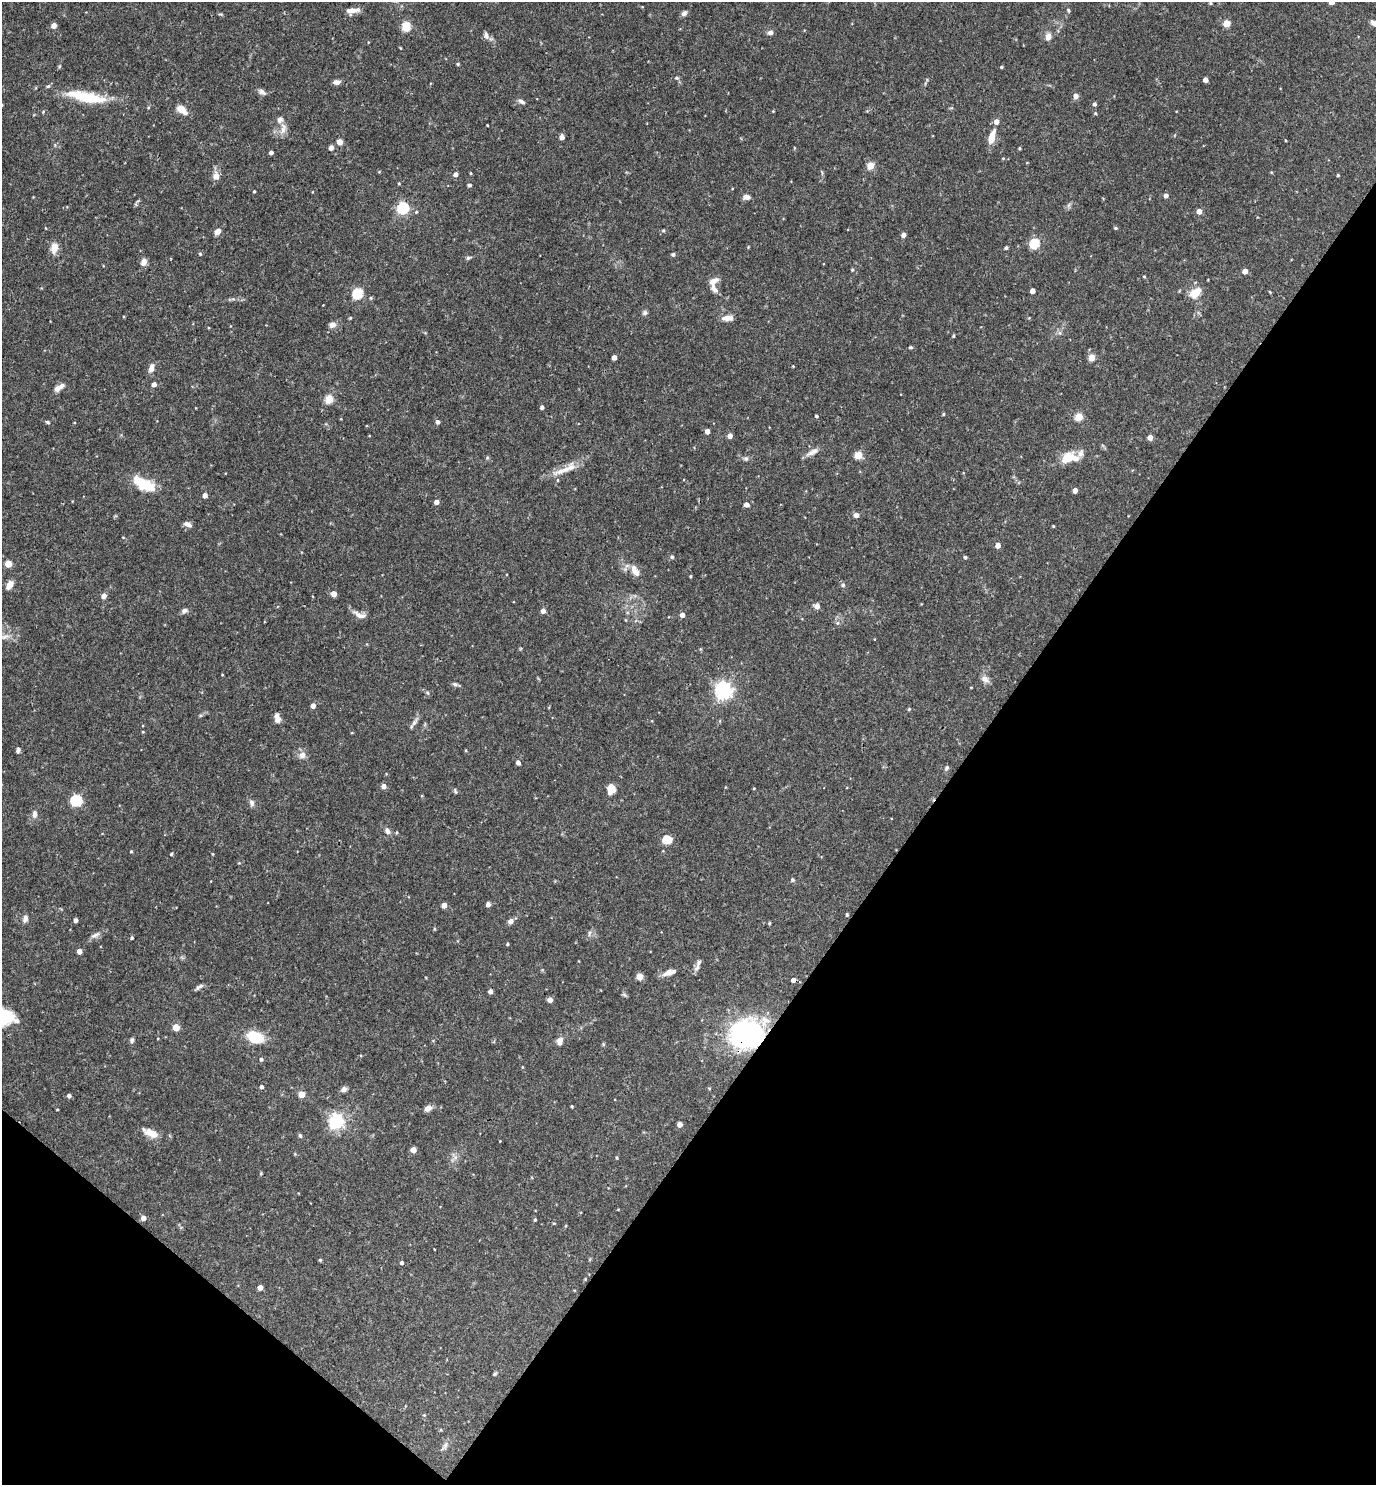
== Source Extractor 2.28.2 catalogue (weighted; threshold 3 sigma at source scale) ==
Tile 15 of 4 x 4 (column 3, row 4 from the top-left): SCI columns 2897-4270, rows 1-1483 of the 5935 x 5931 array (HDU 1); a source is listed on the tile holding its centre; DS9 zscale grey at full resolution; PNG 1378 x 1487 px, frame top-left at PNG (2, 2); no overlay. Shown black and unused: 34% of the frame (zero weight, under 3 of 4 exposures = <1% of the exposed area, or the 3 px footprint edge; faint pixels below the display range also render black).
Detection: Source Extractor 2.28.2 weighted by HDU 2 'WHT'; one run over the whole footprint, this tile lists its part. Background 0.0714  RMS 0.0036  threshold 0.0162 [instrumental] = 3 sigma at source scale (4.5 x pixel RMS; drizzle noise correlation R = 1.50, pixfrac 1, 0.05/0.05 arcsec/px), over >= 5 px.
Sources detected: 202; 1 inside a brighter object's white glare — not listed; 4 inside a brighter listed object's ellipse — not listed separately; the other 197 listed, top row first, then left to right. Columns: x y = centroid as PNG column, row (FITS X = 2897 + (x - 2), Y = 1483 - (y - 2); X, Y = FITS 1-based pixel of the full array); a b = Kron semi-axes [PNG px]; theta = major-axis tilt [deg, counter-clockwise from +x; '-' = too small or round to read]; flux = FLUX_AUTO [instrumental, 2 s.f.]
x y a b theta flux
1331 2 4 4 - 4.1
1210 3 4 3 - 0.4
1068 10 6 4 -75 0.51
353 11 17 7 8 2.5
684 13 8 5 42 1.2
1227 23 5 4 - 8.8
1375 23 9 6 -23 2.8
54 25 4 4 - 2.9
406 26 5 5 - 19
770 32 7 6 - 1.1
486 35 10 6 -70 1.3
1048 37 7 6 - 2.5
401 48 4 3 - 0.27
458 64 4 3 - 0.45
1001 67 3 3 - 0.48
676 78 6 4 -20 0.62
1205 80 4 4 - 2.5
336 82 7 5 -1 1.5
262 92 11 6 -24 1.3
1076 96 7 6 - 1.3
86 97 51 12 -12 15
521 101 9 5 -28 1.1
1094 104 4 4 - 0.88
181 109 13 7 -36 3.9
773 111 3 3 - 0.27
487 125 3 2 - 0.28
283 129 19 6 85 2.3
562 137 4 4 - 2.4
992 137 18 7 73 4.1
1285 140 4 2 - 0.26
340 142 4 4 - 4.2
331 148 4 4 - 2.1
1019 148 4 3 - 0.4
271 153 4 3 - 1
870 166 5 4 - 8.8
471 173 4 3 - 0.31
455 174 5 4 - 1.7
1338 175 3 3 - 0.43
216 176 8 7 - 2.6
399 184 4 3 - 0.34
469 185 5 4 - 0.6
254 191 3 2 - 0.34
1166 195 4 4 - 1.7
746 197 8 5 -12 1.7
1069 205 7 4 71 0.67
403 208 5 5 - 47
1199 211 4 4 - 3.3
416 212 4 4 - 0.41
1115 228 5 4 - 0.45
217 231 7 5 45 2.2
663 231 5 4 - 0.42
903 235 4 4 - 1.9
1034 244 5 5 - 26
54 247 13 9 75 2.9
1006 248 4 3 - 0.64
200 254 5 4 - 0.46
673 254 5 4 - 0.75
468 258 6 5 - 0.6
144 262 8 7 - 1.8
852 270 5 4 - 0.34
1245 271 4 4 - 3.2
1144 276 5 3 - 0.33
713 281 10 6 38 2.9
714 289 12 7 -49 1.7
1032 291 4 4 - 2.7
1270 292 4 3 - 0.28
1195 293 11 8 44 6
357 294 5 5 - 30
371 298 5 3 - 0.37
644 313 7 6 - 0.8
350 318 4 3 - 0.33
727 318 13 6 3 2.6
332 325 8 6 16 1.8
1060 333 6 4 -72 0.65
953 336 4 4 - 0.44
910 347 5 4 - 0.44
614 357 4 4 - 2.4
1092 358 4 4 - 7.5
793 366 3 3 - 0.23
151 368 11 6 75 1.9
154 384 4 4 - 2
57 389 10 7 36 1.7
329 399 5 5 - 13
542 407 4 4 - 0.93
943 414 4 4 - 0.39
816 416 3 3 - 0.56
1079 417 5 5 - 12
47 422 6 4 -19 0.54
438 422 5 4 - 0.98
707 431 4 4 - 2.5
730 436 4 4 - 2.4
1150 438 4 4 - 2.3
812 452 18 6 30 2
858 455 5 5 - 10
1069 457 21 12 8 8
746 459 6 6 - 0.75
564 470 35 7 22 5.1
557 480 5 3 - 0.35
144 484 20 11 -23 12
1075 490 4 4 - 2.7
205 495 4 4 - 2.1
436 502 4 4 - 2.3
746 505 4 4 - 2.3
856 515 6 5 - 1.2
188 524 10 6 -26 1.5
1053 526 3 3 - 0.31
998 545 4 4 - 3.1
672 557 5 5 - 0.68
965 557 4 3 - 0.68
8 564 4 4 - 7.6
635 571 16 8 -60 3.2
691 576 3 3 - 0.38
9 585 10 6 60 2.5
843 585 5 5 - 0.62
334 594 6 6 - 1.9
104 596 6 6 - 1.5
817 606 5 5 - 2.4
184 611 8 6 27 1.1
543 611 4 4 - 2.4
360 615 18 7 -20 2.4
682 615 4 4 - 2.5
837 623 6 4 71 0.53
5 637 14 6 17 1.8
985 679 11 8 -41 1.8
455 684 8 5 -19 0.8
724 690 6 6 - 140
428 693 5 3 - 0.42
313 706 4 4 - 2.3
909 709 5 3 - 0.35
277 718 10 6 -81 2.1
414 723 8 6 67 1.2
18 750 7 5 86 0.91
302 755 10 9 - 2
518 762 5 4 - 1.2
946 768 6 5 - 0.74
384 786 5 5 - 1.8
611 789 12 8 81 4
455 791 8 3 -65 0.49
76 800 5 5 - 41
252 803 9 6 -70 1.1
35 814 9 6 89 1.6
387 831 9 6 -64 1.3
667 839 9 8 - 5.9
131 851 4 3 - 0.42
171 854 4 3 - 0.43
792 880 5 5 - 0.54
488 904 4 4 - 1.9
444 905 4 4 - 2.7
847 914 4 3 - 0.47
25 919 8 6 74 1.4
75 920 4 4 - 1.4
511 921 5 5 - 2.5
769 923 4 3 - 0.42
434 929 5 3 - 0.33
589 933 8 4 81 0.73
95 935 14 5 24 1.5
132 938 4 4 - 0.47
507 944 4 3 - 0.44
79 951 4 4 - 3.2
697 968 12 6 60 1.5
669 972 16 7 30 2.3
640 977 4 4 - 7.4
793 980 4 4 - 1.6
199 987 11 4 41 0.93
490 991 4 4 - 1.3
624 994 7 4 -20 0.55
550 1000 4 4 - 2.8
176 1027 5 4 - 7.1
746 1034 25 20 1 88
255 1037 21 13 -26 8.5
132 1040 8 5 80 0.72
559 1041 10 7 87 1.8
261 1059 4 4 - 0.73
261 1087 4 4 - 0.9
344 1089 7 6 - 1.3
301 1094 4 4 - 6.2
69 1096 4 4 - 0.97
572 1106 3 3 - 0.33
428 1108 9 6 35 1.8
57 1109 3 2 - 0.25
336 1121 6 6 - 100
680 1124 4 4 - 2.9
150 1133 22 9 -25 3.9
300 1136 6 4 -62 0.62
413 1150 4 4 - 3.7
617 1158 4 3 - 0.33
143 1218 5 4 - 2.1
535 1220 4 3 - 0.4
554 1223 4 3 - 0.27
434 1249 3 2 - 0.36
320 1260 4 4 - 0.43
402 1263 4 4 - 0.76
585 1279 4 3 - 0.27
260 1287 4 4 - 2.7
495 1374 6 4 22 0.44
424 1415 4 4 - 0.32
445 1446 14 4 52 1.2
Overlapping masked pixels (flux is a lower limit): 1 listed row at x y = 746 1034
Isophote crosses this tile's border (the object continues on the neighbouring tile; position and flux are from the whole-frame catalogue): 2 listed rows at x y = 1331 2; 1375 23